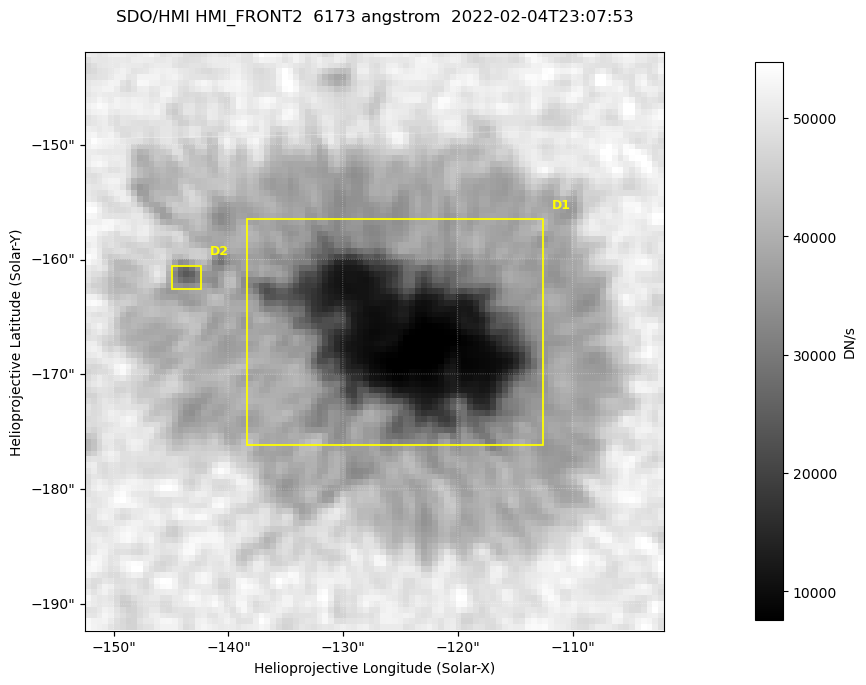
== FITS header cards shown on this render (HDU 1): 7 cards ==
TELESCOP= 'SDO/HMI '           / Telescope
INSTRUME= 'HMI_FRONT2'         / For HMI: HMI_SIDE1, HMI_FRONT2, or HMI_COMBINED
WAVELNTH=                6173. / [angstrom] Wavelength
DATE-OBS= '2022-02-04T23:07:53.400' / [ISO] Observation date {DATE__OBS}
CTYPE1  = 'HPLN-TAN'           / CTYPE1: HPLN
CTYPE2  = 'HPLT-TAN'           / CTYPE2: HPLT
BUNIT   = 'DN/s    '           / Physical Units

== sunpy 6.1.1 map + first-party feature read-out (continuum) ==
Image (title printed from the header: SDO/HMI HMI_FRONT2  6173 angstrom  2022-02-04T23:07:53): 100 x 100 px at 0.504 arcsec/px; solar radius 974 arcsec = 1932 px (partial field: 0.1% of the solar disc is inside the frame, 100% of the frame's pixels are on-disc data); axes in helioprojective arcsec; data unit DN/s (BUNIT, on the colour bar)
Orientation: roll -0.0702 deg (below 1 deg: not rotated)
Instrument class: CONTINUUM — white-light / continuum photospheric image (CONTENT/OBS_TYPE)
Dark features (sunspots / pores): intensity divided by the frame's on-disc median (partial field: no limb-darkening profile); reference = the frame's on-disc median (the 8%-of-disc-diameter window exceeds this field); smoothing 3 px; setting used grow <= 0.75, no closing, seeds <= 0.75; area >= 9 px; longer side >= 3 px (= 1.5 arcsec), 3 px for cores <= 0.7; partial field; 2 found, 2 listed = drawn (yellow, D1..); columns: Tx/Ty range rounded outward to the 2 arcsec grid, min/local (2 s.f., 1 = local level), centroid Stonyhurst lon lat
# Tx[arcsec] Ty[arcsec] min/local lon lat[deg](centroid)
D1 -140..-112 -176..-156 0.14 -8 -16
D2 -146..-142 -164..-160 0.6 -9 -16